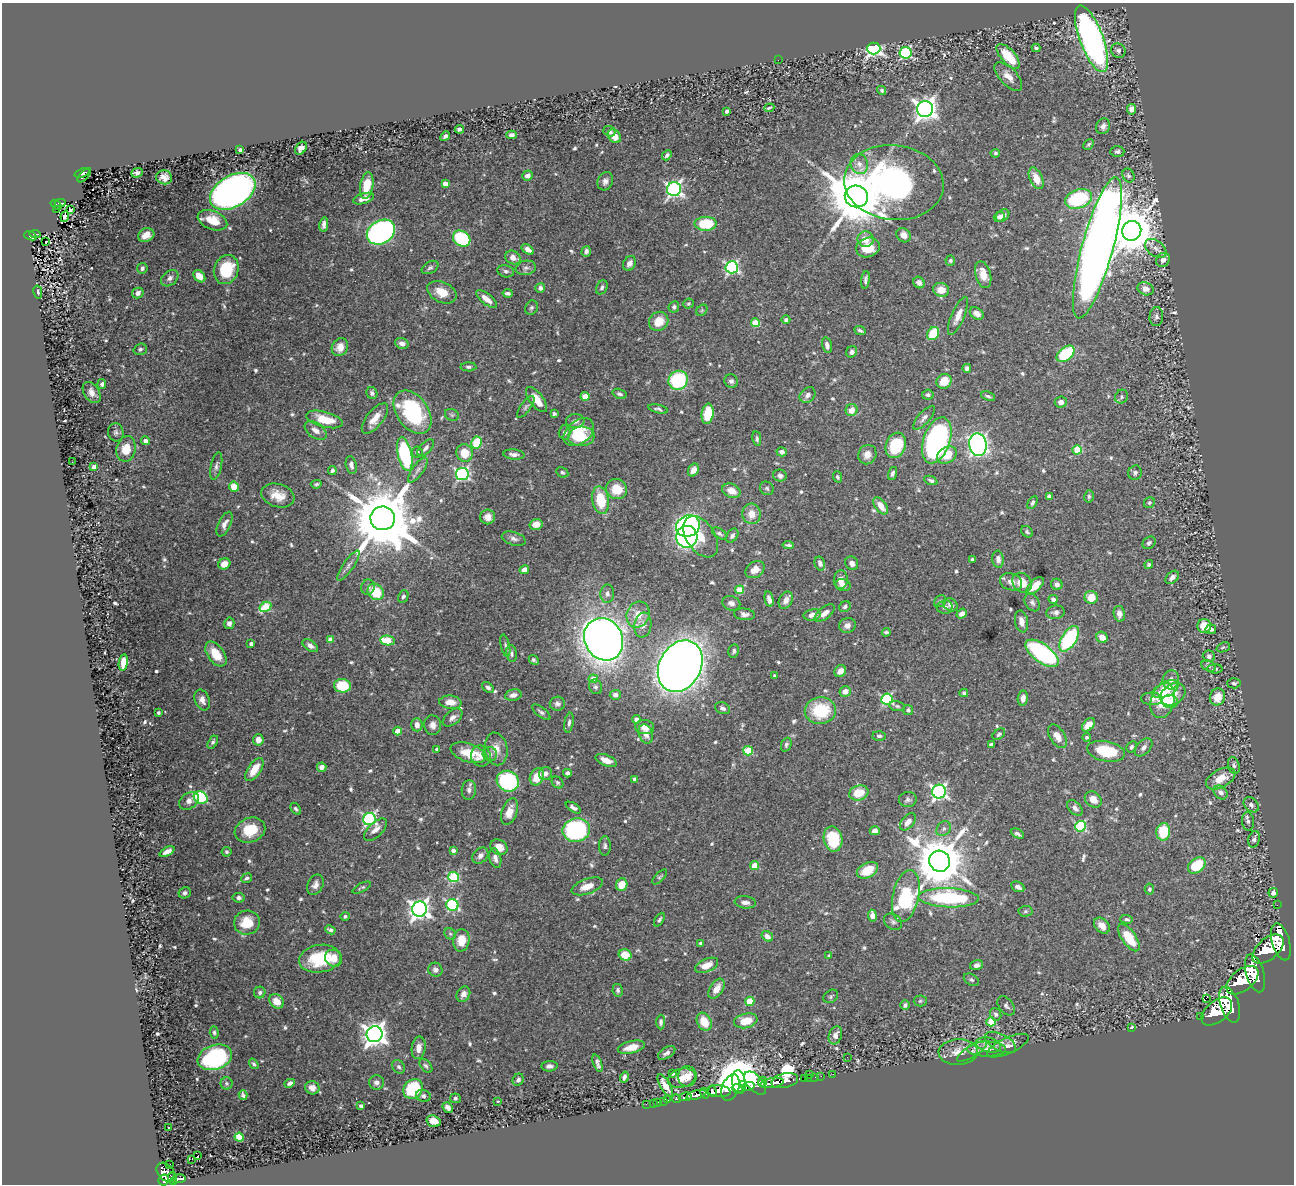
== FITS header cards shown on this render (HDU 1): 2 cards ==
NAXIS1  =                 1292
NAXIS2  =                 1182

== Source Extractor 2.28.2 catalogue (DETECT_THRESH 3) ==
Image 1292 x 1182 px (HDU 1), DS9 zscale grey, 1 PNG px = 1 image px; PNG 1296 x 1186 px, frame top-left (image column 1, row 1182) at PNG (2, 3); each listed source drawn as its Kron ellipse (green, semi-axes under 4 px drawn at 4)
Background 1.07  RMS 0.023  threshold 0.0698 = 3 sigma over >= 5 px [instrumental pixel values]
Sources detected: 669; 1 with non-positive FLUX_AUTO (blend fragments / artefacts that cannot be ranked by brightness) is neither listed nor drawn; of the other 668, the 500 brightest by FLUX_AUTO listed and drawn (168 fainter detections omitted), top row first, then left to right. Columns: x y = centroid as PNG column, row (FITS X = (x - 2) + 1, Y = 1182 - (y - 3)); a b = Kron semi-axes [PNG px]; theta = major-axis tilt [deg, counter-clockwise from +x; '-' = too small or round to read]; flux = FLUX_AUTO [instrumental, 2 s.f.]
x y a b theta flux
1091 39 35 12 -70 710
874 48 6 6 - 480
1036 48 4 3 - 3
1118 51 7 7 - 5
905 53 6 6 - 190
1008 56 15 7 -48 50
778 60 2 2 - 33
1008 76 18 8 -46 16
882 90 5 4 - 3.1
769 108 5 2 - 2.8
925 109 8 8 - 1100
1131 109 5 4 - 11
726 111 4 3 - 5.6
1103 126 8 7 - 8
459 129 4 4 - 5.9
609 131 6 5 - 3.8
511 135 5 4 - 5.1
445 136 5 3 - 4.6
614 136 7 5 -52 20
1089 144 6 4 45 3.1
301 148 7 5 53 10
240 150 4 3 - 5.3
1117 152 7 5 4 4.9
995 153 5 4 - 2.7
667 155 5 4 - 4
859 164 10 8 -68 11
82 173 8 4 21 80
137 173 6 4 22 5.5
84 175 9 2 47 40
1128 175 7 6 - 3.5
528 176 5 5 - 7.2
164 177 8 7 - 11
1036 178 11 6 -66 25
605 181 9 7 64 7.6
894 182 50 37 -6 460
445 184 4 4 - 13
367 185 13 6 80 32
674 189 7 7 - 480
233 191 25 15 31 960
856 196 11 11 - 13000
364 199 11 5 17 9.6
1078 199 14 9 19 110
60 203 5 2 - 27
56 205 6 4 -37 89
56 209 4 2 - 20
71 210 3 2 - 4.6
1003 215 7 5 35 6.5
65 217 5 3 - 3.3
999 217 5 5 - 5.4
212 220 15 9 -21 31
324 224 7 4 82 5.8
706 224 11 7 2 67
1132 231 10 9 - 6800
381 232 15 11 31 480
35 234 6 2 -5 31
146 235 8 6 24 14
904 235 8 6 -44 11
30 236 6 4 -21 150
462 239 9 7 -35 120
865 239 8 7 - 19
46 241 3 2 - 4.2
868 248 12 9 17 28
1097 248 73 15 75 3500
1156 248 12 8 -36 11
528 249 7 4 -36 9.5
586 251 5 4 - 5
513 257 8 6 -30 13
950 260 5 5 - 3.1
1163 260 7 6 - 11
629 263 8 6 58 7.6
430 267 9 5 30 4.2
732 267 6 6 - 270
142 268 5 5 - 4.8
526 268 10 7 10 6.3
226 269 15 12 68 61
506 271 8 6 -11 4.4
983 275 14 7 -74 23
199 276 7 5 -48 18
170 278 10 7 41 6.4
865 280 9 4 83 4.5
919 282 6 5 - 5.9
602 287 7 5 64 4.1
540 288 5 5 - 5.8
1145 289 8 6 -19 11
941 290 8 7 - 19
38 292 7 4 -78 2.9
442 292 15 10 -25 25
138 293 6 5 - 7.9
508 293 5 3 - 5.2
486 299 13 5 -39 14
688 304 5 5 - 2.8
674 307 5 5 - 4.2
531 308 7 6 - 3.7
702 310 6 5 - 2.7
977 313 7 5 -36 8.6
958 316 20 6 67 15
1156 317 9 7 86 4.8
786 320 4 4 - 5.1
659 321 10 9 - 25
755 323 4 4 - 48
860 331 6 4 -25 4
933 334 7 5 57 63
402 343 7 5 -19 7.9
827 345 8 4 -76 6.7
340 347 9 8 - 14
140 349 7 5 19 3.9
852 352 6 5 - 5.4
1065 354 10 6 40 81
468 367 8 4 -1 3.8
967 368 4 4 - 5.4
678 380 10 9 - 130
731 381 7 6 - 5.1
944 381 8 7 - 29
102 384 5 4 - 3.5
92 392 12 7 -55 11
372 393 6 5 - 4.3
619 394 7 4 -18 4.1
808 395 9 7 43 9.2
928 395 5 5 - 3.5
585 396 4 4 - 38
988 396 7 3 -21 2.9
1121 397 7 6 - 3.9
536 400 15 6 -53 24
1061 402 6 5 - 8.6
526 407 13 5 53 4
658 409 10 4 -14 3.7
852 410 6 6 - 16
413 412 24 16 -55 160
554 414 4 3 - 3.1
708 414 10 6 83 54
452 415 7 5 -27 3.2
375 418 18 8 51 18
924 418 15 6 49 7.3
324 419 19 7 -15 42
575 421 9 7 4 6.7
316 431 12 7 -36 12
116 432 9 7 -76 4.7
565 432 7 6 - 5.3
579 432 17 11 39 57
581 436 13 10 5 38
757 438 7 4 -81 3.7
937 440 24 13 71 390
145 441 4 4 - 5.7
477 443 6 5 - 58
896 445 13 9 70 95
978 445 11 8 -78 620
426 448 10 5 47 5.9
126 449 13 9 79 28
1077 450 4 4 - 65
417 452 5 5 - 6.5
782 452 5 4 - 6.2
465 453 9 8 - 35
405 454 17 7 -78 180
514 454 10 5 -5 7.8
867 455 10 9 - 13
947 455 10 7 30 32
72 462 2 2 - 5
351 465 9 5 -78 6.2
216 466 14 5 78 6
94 467 4 4 - 11
332 470 4 4 - 4.1
418 470 15 5 54 7.5
693 470 7 5 59 10
562 472 6 4 -30 3
892 473 7 4 71 4.6
1135 473 7 6 - 4.2
462 474 6 6 - 280
780 476 7 6 - 6.1
837 477 5 4 - 2.8
931 480 7 4 -22 3.6
316 484 5 4 - 2.8
234 487 5 5 - 25
767 488 7 6 - 3.5
617 489 10 10 - 34
731 491 9 6 -23 18
278 495 17 11 -18 25
1049 496 4 4 - 3.7
1089 496 6 4 77 2.9
601 500 14 8 -80 54
1032 503 7 4 61 3.6
1149 503 6 5 - 3.1
881 506 10 5 -53 21
751 514 10 9 - 18
488 517 7 7 - 11
383 518 12 12 - 17000
225 524 13 6 65 8.3
536 524 6 5 - 16
688 526 12 10 28 300
1027 532 6 5 - 4
719 533 8 5 -32 3.8
732 536 8 5 57 5.5
687 537 11 10 - 310
701 537 23 14 -56 38
514 539 12 6 -17 6.5
1149 543 7 5 40 3.7
788 545 6 3 -7 2.8
972 559 3 3 - 3.4
998 559 8 5 -84 8.7
820 563 7 5 -75 6.9
852 563 7 6 - 6.5
224 564 6 5 - 15
1149 565 4 4 - 3.2
348 566 18 5 55 7.8
524 570 5 4 - 11
755 570 10 7 36 16
1172 577 8 5 44 5.9
841 580 9 7 85 13
1011 582 11 8 -17 12
1022 583 10 9 - 29
1057 584 5 5 - 7.3
843 585 8 6 -15 7.8
1035 586 11 5 45 23
368 587 7 6 - 4.8
740 590 4 4 - 39
376 592 9 7 -46 51
607 594 9 7 88 6.3
403 596 6 5 - 4.8
1091 597 6 6 - 28
769 599 8 4 -77 6.6
1053 599 5 4 - 5.3
786 600 9 6 63 11
940 601 7 5 44 3
1032 602 9 7 -57 5.1
731 603 9 7 -19 6.9
950 605 8 6 -32 7.6
265 607 6 5 - 87
845 607 6 5 - 3.6
945 607 8 6 10 5.7
1055 612 9 6 7 5.5
825 613 12 6 38 12
744 614 10 5 -6 6.5
962 614 5 4 - 10
1119 614 8 5 -79 8.9
638 615 13 11 64 24
812 615 8 5 11 12
1021 621 11 6 -80 12
229 623 6 5 - 6.4
643 625 12 8 82 12
847 625 8 7 - 8
1204 626 7 6 - 29
1211 629 5 5 - 5.2
886 632 4 3 - 3.1
1102 637 6 5 - 15
604 639 22 19 -62 2000
1069 639 14 7 59 150
331 640 4 4 - 22
387 640 7 4 -11 56
251 644 4 3 - 5.6
310 646 8 5 -35 8
505 646 11 4 -77 4
1223 647 7 4 21 3.1
734 651 7 5 78 4.2
511 653 8 5 -81 4.3
1042 653 19 9 -36 270
216 654 14 8 -54 32
1209 656 6 6 - 5.9
534 660 5 3 - 3.2
123 662 8 4 81 20
680 666 27 20 62 3800
1209 666 8 5 -26 3.4
1215 669 8 4 0 3.5
840 671 6 5 - 9.8
775 676 4 4 - 3.1
593 679 4 4 - 22
1171 680 9 8 - 8.3
1234 683 6 5 - 4.2
342 686 8 7 - 61
488 687 7 4 -38 5.1
595 687 7 6 - 4.1
1166 689 14 7 26 39
845 691 5 5 - 11
964 693 4 4 - 4.2
1173 694 13 10 36 21
513 695 8 5 11 8.7
615 695 5 5 - 7.4
1217 697 8 7 - 25
1023 698 7 5 81 9.3
887 699 5 5 - 170
1152 699 11 6 -3 7.8
202 700 11 7 -68 9.2
1163 700 18 12 74 42
1170 701 8 6 -3 14
450 702 11 6 -7 18
557 704 7 7 - 5.9
897 706 8 5 -10 3.2
722 708 8 5 -22 5.5
908 710 5 5 - 3.9
820 711 15 13 2 80
541 712 11 4 -38 4.3
158 713 3 3 - 3.6
453 717 11 6 40 7.8
636 719 4 4 - 10
569 723 10 4 81 4.7
417 725 7 5 -89 8.7
433 725 10 8 -82 8.5
1088 725 8 5 46 22
645 727 9 7 -6 15
398 731 4 4 - 20
646 734 10 7 -68 11
999 734 7 5 40 2.9
879 736 6 5 - 4.4
1057 736 13 7 -58 16
1086 737 4 4 - 3.1
258 740 5 5 - 12
213 742 7 4 60 3.7
786 745 7 5 69 3.7
991 745 4 4 - 7.8
1131 747 6 4 58 3.2
1144 747 10 6 47 6.6
437 749 4 4 - 6.4
496 749 16 11 -79 18
748 751 5 4 - 76
1106 751 19 10 -11 66
468 753 18 9 -18 39
490 754 7 7 - 5
481 756 10 9 - 11
606 760 11 5 -21 16
1234 765 9 5 -74 4.6
322 767 5 4 - 9.6
254 770 13 6 56 29
567 773 4 4 - 6.7
545 774 7 6 - 8.1
537 777 9 7 67 30
1221 779 16 9 28 24
635 780 4 4 - 11
508 781 11 10 - 150
558 783 6 5 - 3
469 790 10 7 85 6.5
939 792 7 7 - 430
1221 792 8 6 -44 8.1
859 793 10 7 15 34
201 798 7 6 - 130
908 799 9 7 6 5
1093 800 9 7 -42 14
189 801 11 7 34 10
1251 805 8 6 -45 6
573 808 8 4 -32 5.6
1075 808 9 6 -47 6.2
296 809 6 4 -56 3.4
509 812 14 7 69 19
369 819 6 6 - 280
1248 821 9 6 -82 5
908 822 10 6 50 11
1081 826 5 5 - 130
944 829 8 6 51 5
250 830 15 12 21 42
375 830 14 7 45 11
576 830 14 11 10 250
875 831 5 4 - 9.9
1163 832 9 7 83 54
1017 834 7 3 -27 4.2
833 839 12 9 -80 66
1254 839 8 5 74 5.7
605 846 9 6 90 4.8
499 847 9 7 -30 15
453 850 4 3 - 8.1
167 852 8 4 26 10
226 852 5 5 - 2.9
480 856 9 7 47 7.3
495 858 10 5 -75 8
940 861 11 10 - 8900
755 865 4 4 - 43
1197 865 9 7 38 68
867 870 11 7 29 39
454 877 5 5 - 120
660 877 9 4 46 2.8
247 878 5 4 - 4
315 885 11 7 64 8.6
622 885 6 5 - 25
587 886 16 7 20 18
1018 887 7 5 -25 7
362 888 10 4 27 3.1
1149 889 5 4 - 3.3
185 893 6 5 - 4.7
1273 893 5 4 - 9.1
906 896 26 13 78 220
239 898 6 5 - 4.8
949 898 30 9 -2 180
745 902 11 6 -6 8.4
452 905 6 5 - 220
1277 905 2 2 - 11
420 909 8 7 - 950
1025 911 7 5 3 3
345 916 5 4 - 3
872 916 6 4 -83 15
1127 919 6 4 -4 3.4
659 920 7 4 61 3.6
893 922 10 7 -33 5.3
247 923 13 12 - 39
1102 926 9 6 -46 14
330 930 5 3 - 4.6
450 934 6 5 - 2.8
767 936 6 5 - 8.9
1129 938 16 7 -55 45
461 940 11 8 85 28
1281 942 19 8 -74 7200
701 943 4 4 - 4.5
1268 949 19 10 41 7500
625 955 6 5 - 32
829 956 4 3 - 3.8
333 958 9 8 - 22
320 959 21 14 9 74
707 965 12 6 23 19
976 965 6 5 - 6.7
435 970 7 6 - 5.4
1255 973 19 9 -74 7900
971 980 8 5 -30 3.3
1242 980 18 10 38 8600
717 989 11 6 56 15
618 990 6 5 - 3.6
260 992 6 5 - 4.8
463 994 8 6 62 9.8
831 996 8 6 39 3.3
1206 998 3 2 - 600
276 1001 8 6 -43 20
750 1001 4 4 - 51
920 1001 6 5 - 3
905 1005 5 4 - 4.2
1230 1005 18 9 -71 9700
1006 1006 11 7 -52 5.4
1217 1011 18 10 39 9300
996 1014 6 5 - 5.7
1201 1017 3 3 - 140
746 1021 12 7 13 31
661 1022 7 4 90 4.2
704 1022 9 7 -62 31
991 1022 4 4 - 40
1132 1027 4 3 - 3.2
214 1033 6 4 -86 3.6
374 1034 8 8 - 1500
835 1035 9 6 71 9.7
1001 1042 17 8 -27 12
989 1045 13 7 -14 8.1
1008 1046 22 8 24 11
631 1047 14 6 14 17
419 1048 11 7 83 13
987 1049 19 7 0 12
972 1051 17 5 32 7.9
958 1052 19 13 3 23
667 1053 10 5 33 5.9
215 1057 17 12 19 220
847 1057 2 2 - 3
597 1063 9 4 -69 6.1
254 1064 6 4 -55 3.1
426 1066 8 5 -49 3.7
549 1066 8 5 5 5.7
399 1067 7 6 - 4.4
673 1074 4 3 - 4
810 1074 3 3 - 130
833 1074 2 2 - 17
687 1076 10 9 - 18
821 1076 2 2 - 18
624 1077 5 3 - 4.1
815 1077 2 2 - 21
682 1078 14 9 15 16
808 1078 3 3 - 46
804 1079 3 2 - 46
518 1080 6 5 - 5.4
785 1081 13 7 13 2300
376 1082 7 7 - 6.1
739 1082 12 7 -82 1700
762 1082 5 3 - 510
226 1083 6 6 - 2.8
290 1083 5 4 - 6.9
755 1083 14 7 -48 1300
772 1083 12 5 9 3000
744 1084 3 2 - 440
665 1085 12 5 -59 19
748 1087 6 4 17 1900
312 1088 7 6 - 11
730 1088 14 8 68 2800
738 1088 6 4 -4 1300
413 1089 10 9 - 99
718 1091 12 6 -6 3800
712 1092 5 3 - 1300
704 1093 5 4 - 1000
243 1095 5 3 - 3.4
696 1095 10 4 16 2800
423 1096 7 6 - 5.2
685 1097 6 3 12 350
455 1098 5 5 - 3.7
676 1099 4 3 - 450
667 1100 3 3 - 81
498 1101 3 3 - 4.5
663 1101 2 2 - 15
658 1102 3 2 - 37
653 1103 2 2 - 8.6
646 1104 2 2 - 12
361 1106 4 3 - 2.9
448 1107 6 4 -49 6.5
433 1121 7 5 -18 20
168 1127 3 3 - 2.7
239 1137 4 4 - 59
198 1156 4 3 - 21
192 1159 2 2 - 390
170 1164 2 2 - 11
166 1172 11 7 -48 1100
172 1179 6 3 -69 320
178 1179 7 3 8 360
164 1180 5 5 - 700
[168 fainter detections neither listed nor drawn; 1 non-positive-flux detection neither listed nor drawn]